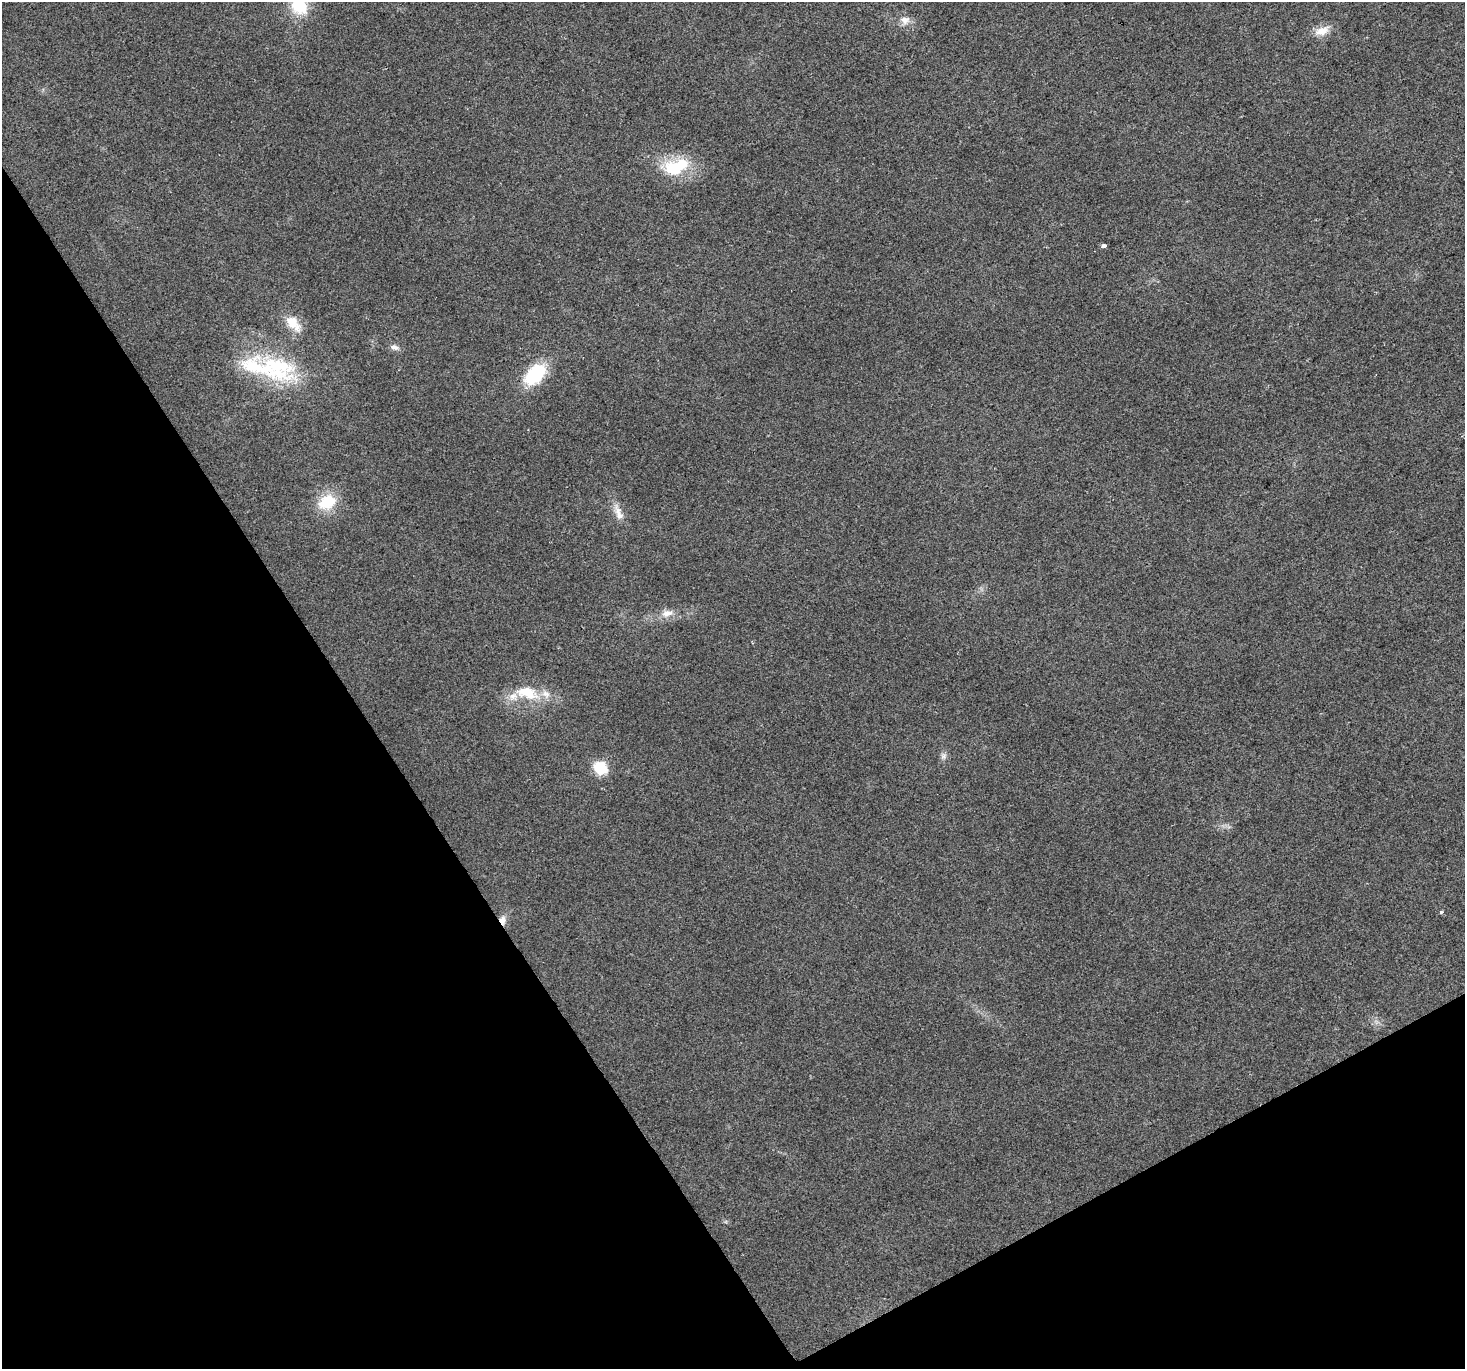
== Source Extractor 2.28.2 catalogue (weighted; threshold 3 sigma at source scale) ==
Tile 14 of 4 x 4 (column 2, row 4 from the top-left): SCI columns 1466-2928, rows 175-1541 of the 5854 x 5756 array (HDU 1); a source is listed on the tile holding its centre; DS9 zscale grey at full resolution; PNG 1467 x 1371 px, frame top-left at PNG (2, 2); no overlay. Shown black and unused: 30% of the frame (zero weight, under 2 of 3 exposures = <1% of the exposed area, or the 3 px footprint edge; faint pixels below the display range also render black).
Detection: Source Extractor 2.28.2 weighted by HDU 2 'WHT'; one run over the whole footprint, this tile lists its part. Background 0.0237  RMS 0.0063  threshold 0.0281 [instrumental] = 3 sigma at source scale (4.5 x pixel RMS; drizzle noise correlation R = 1.50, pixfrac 1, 0.0396/0.0396 arcsec/px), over >= 5 px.
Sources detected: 21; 4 inside a brighter listed object's ellipse — not listed separately; the other 17 listed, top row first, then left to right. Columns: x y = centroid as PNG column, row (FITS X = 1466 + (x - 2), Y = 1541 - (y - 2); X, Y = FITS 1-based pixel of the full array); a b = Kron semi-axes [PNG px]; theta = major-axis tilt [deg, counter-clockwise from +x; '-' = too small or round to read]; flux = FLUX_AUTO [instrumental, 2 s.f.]
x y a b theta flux
299 6 21 16 -43 23
905 20 12 10 19 4.9
1322 31 21 11 27 7.5
675 167 36 19 17 30
1104 246 4 3 - 8.5
293 323 23 13 -49 12
394 347 12 7 -16 2.9
276 365 69 33 -33 61
535 374 23 15 46 37
327 502 22 16 28 20
618 513 25 9 -70 7
667 613 17 9 12 5.9
527 693 33 17 -14 21
943 756 9 8 - 2.3
600 768 13 10 -32 19
1441 912 4 3 - 1.2
502 920 11 7 -84 4
Overlapping masked pixels (flux is a lower limit): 1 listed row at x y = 502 920
Isophote crosses this tile's border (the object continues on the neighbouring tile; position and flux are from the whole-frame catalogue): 1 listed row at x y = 299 6